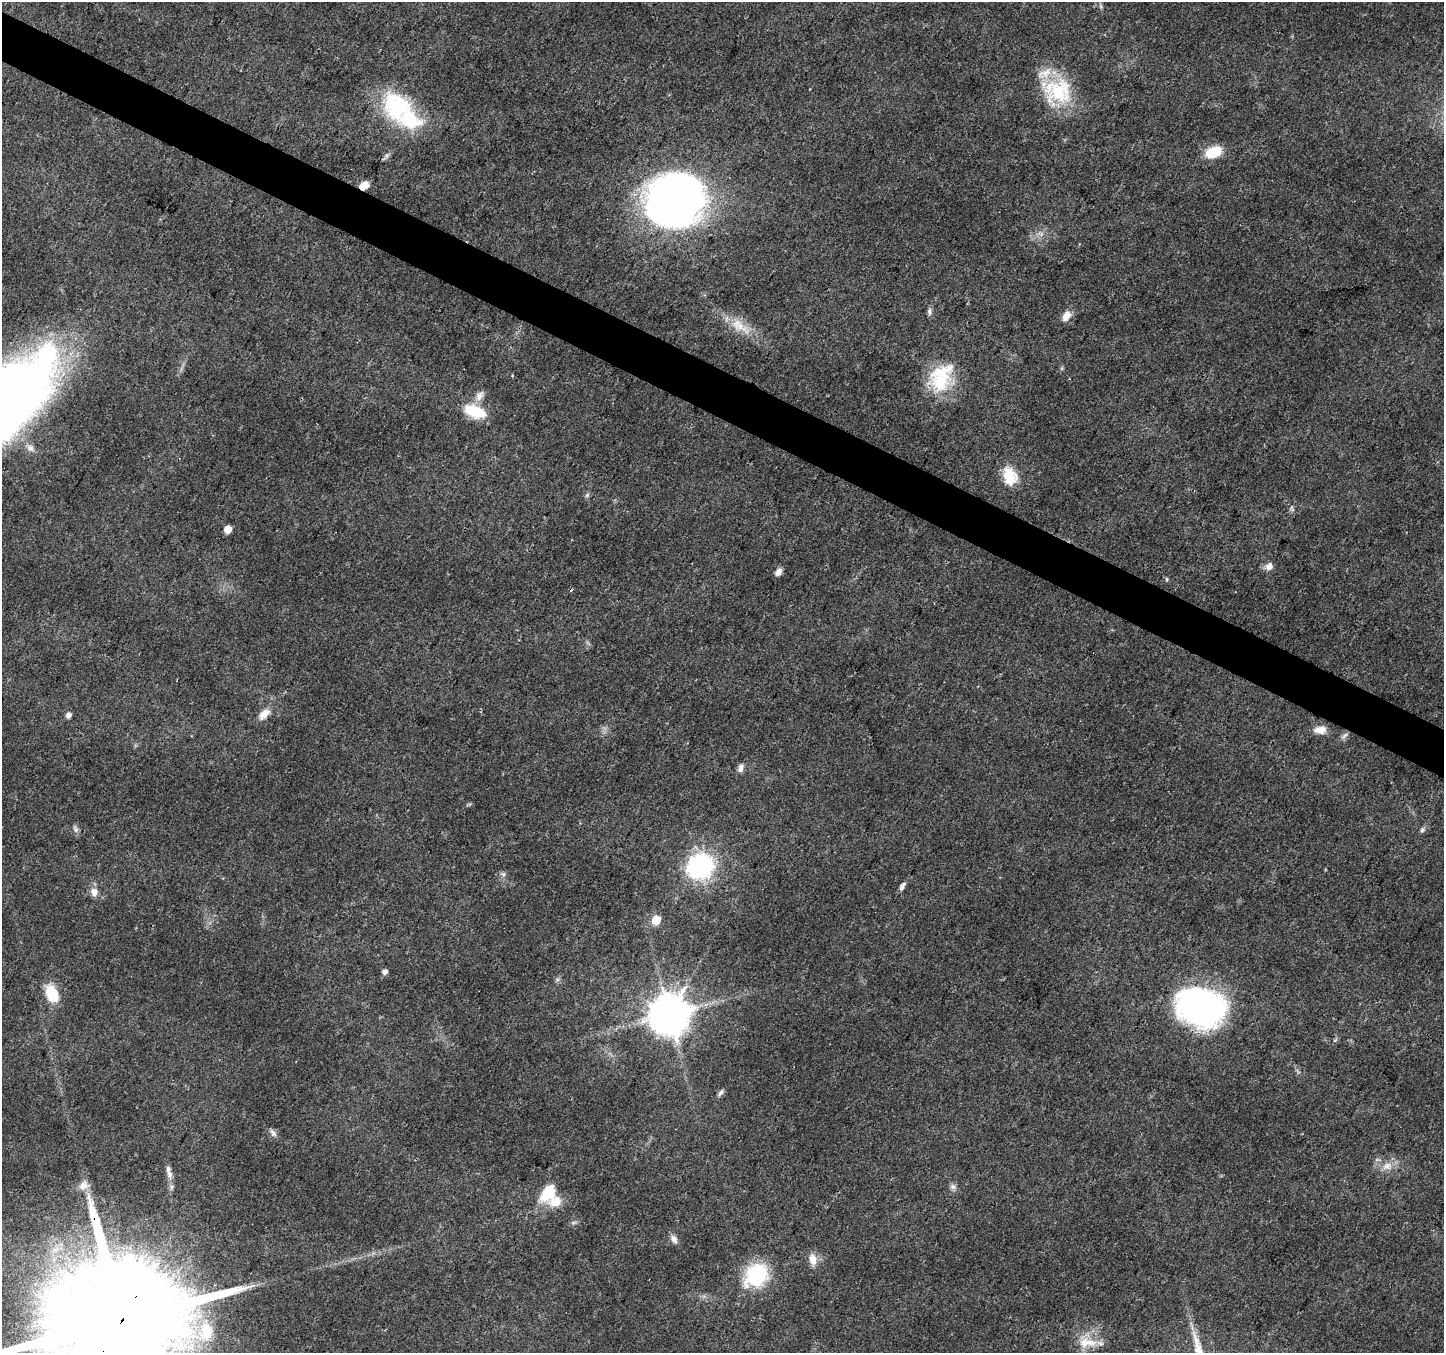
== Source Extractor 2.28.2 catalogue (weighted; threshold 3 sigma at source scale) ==
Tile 11 of 4 x 4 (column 3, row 3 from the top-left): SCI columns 2893-4334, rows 1619-2969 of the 5777 x 5873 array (HDU 1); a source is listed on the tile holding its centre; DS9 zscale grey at full resolution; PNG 1446 x 1355 px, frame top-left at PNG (2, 2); no overlay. Shown black and unused: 4% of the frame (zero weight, under 3 of 4 exposures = <1% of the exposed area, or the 3 px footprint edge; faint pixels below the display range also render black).
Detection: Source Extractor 2.28.2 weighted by HDU 2 'WHT'; one run over the whole footprint, this tile lists its part. Background 0.0298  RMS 0.0024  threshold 0.0108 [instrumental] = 3 sigma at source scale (4.5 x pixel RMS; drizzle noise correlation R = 1.50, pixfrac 1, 0.0396/0.0396 arcsec/px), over >= 5 px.
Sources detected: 58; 2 too faint to see at this stretch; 1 cosmic-ray / hot-pixel residue — not listed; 5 inside a brighter listed object's ellipse — not listed separately; the other 50 listed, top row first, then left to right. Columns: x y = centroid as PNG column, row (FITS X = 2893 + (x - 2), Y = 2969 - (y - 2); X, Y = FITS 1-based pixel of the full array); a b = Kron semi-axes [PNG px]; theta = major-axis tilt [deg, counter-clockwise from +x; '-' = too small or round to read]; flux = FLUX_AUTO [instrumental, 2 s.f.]
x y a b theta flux
1101 6 6 4 73 0.41
1058 91 39 34 4 16
397 106 42 36 -52 23
1214 152 18 11 22 6.7
364 185 11 7 35 2.1
675 200 58 50 20 130
929 312 11 6 -85 0.73
1066 316 12 8 59 2.5
740 326 36 14 -34 6.1
1062 368 6 4 72 0.35
941 377 39 27 62 13
479 396 16 9 54 1.8
6 403 110 48 47 260
475 411 26 13 -20 8.1
30 448 11 8 -40 1.2
1009 476 23 16 -74 6.2
587 495 7 4 45 0.45
1292 509 10 4 -67 0.55
228 530 5 5 - 3.4
1269 566 10 8 46 1.6
778 572 9 6 56 1.4
1167 579 5 4 - 0.34
264 714 17 9 45 2.4
68 715 5 5 - 1.3
1320 730 16 10 1 2.4
741 768 11 7 67 1.2
75 829 10 6 -61 0.78
1422 830 8 5 58 0.64
700 867 14 12 31 61
503 874 7 5 -46 0.55
902 886 13 5 58 0.9
94 892 12 10 -74 1.8
656 920 6 5 - 9
385 972 5 5 - 1.1
52 994 22 13 -66 6.6
1201 1007 41 31 -14 88
669 1014 12 11 - 810
721 1092 10 5 49 0.68
273 1133 12 6 -56 0.9
1387 1166 15 10 25 2.6
170 1175 10 7 -90 1.1
84 1185 15 12 35 2
953 1187 9 7 -7 0.87
548 1193 27 17 49 7
674 1239 11 7 -55 1.3
813 1259 16 10 -81 2.4
756 1275 30 24 41 16
121 1321 50 29 59 13000
206 1331 32 21 86 10
1087 1343 30 14 -2 5
Overlapping masked pixels (flux is a lower limit): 4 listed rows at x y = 364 185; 1201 1007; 669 1014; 121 1321
Isophote crosses this tile's border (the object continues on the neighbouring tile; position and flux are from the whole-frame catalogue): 2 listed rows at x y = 6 403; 121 1321